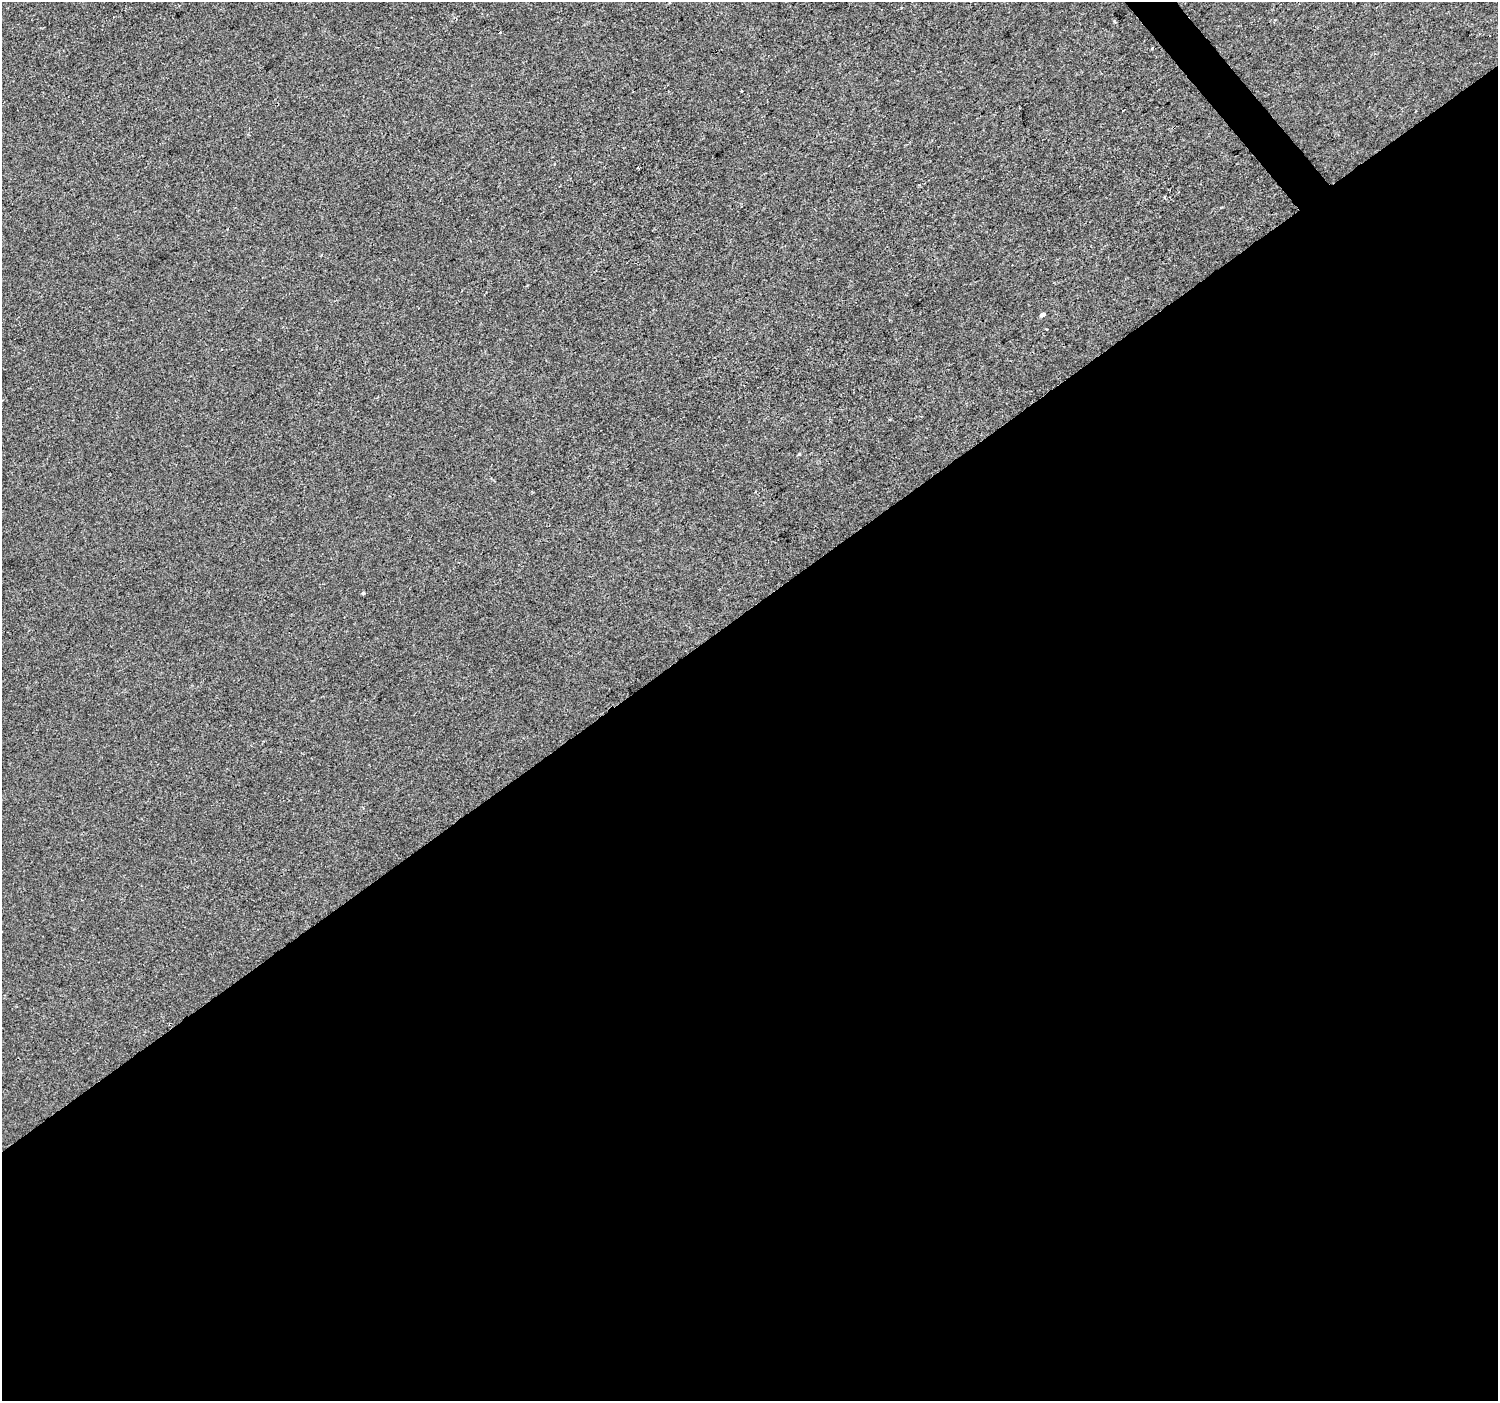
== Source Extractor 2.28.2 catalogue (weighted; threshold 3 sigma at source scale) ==
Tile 15 of 4 x 4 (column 3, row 4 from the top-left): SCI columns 2996-4491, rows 200-1598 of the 5987 x 5932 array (HDU 1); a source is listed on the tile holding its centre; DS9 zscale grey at full resolution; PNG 1500 x 1403 px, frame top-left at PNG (2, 2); no overlay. Shown black and unused: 57% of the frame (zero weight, under 2 of 3 exposures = <1% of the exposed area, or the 3 px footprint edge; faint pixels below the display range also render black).
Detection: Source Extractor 2.28.2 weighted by HDU 2 'WHT'; one run over the whole footprint, this tile lists its part. Background -4.69e-04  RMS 0.0041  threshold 0.0186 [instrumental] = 3 sigma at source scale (4.5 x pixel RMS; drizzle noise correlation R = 1.50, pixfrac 1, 0.0396/0.0396 arcsec/px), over >= 5 px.
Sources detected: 7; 1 cosmic-ray / hot-pixel residue — not listed; the other 6 listed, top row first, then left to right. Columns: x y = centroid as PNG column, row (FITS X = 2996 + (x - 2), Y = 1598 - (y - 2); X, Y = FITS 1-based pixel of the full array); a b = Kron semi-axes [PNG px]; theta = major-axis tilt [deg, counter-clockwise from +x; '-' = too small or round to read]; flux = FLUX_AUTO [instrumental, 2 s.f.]
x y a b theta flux
1151 48 3 2 - 0.56
741 91 3 2 - 0.57
1165 197 3 2 - 0.6
1042 315 4 3 - 1.7
798 454 4 3 - 0.55
363 593 4 3 - 2.2